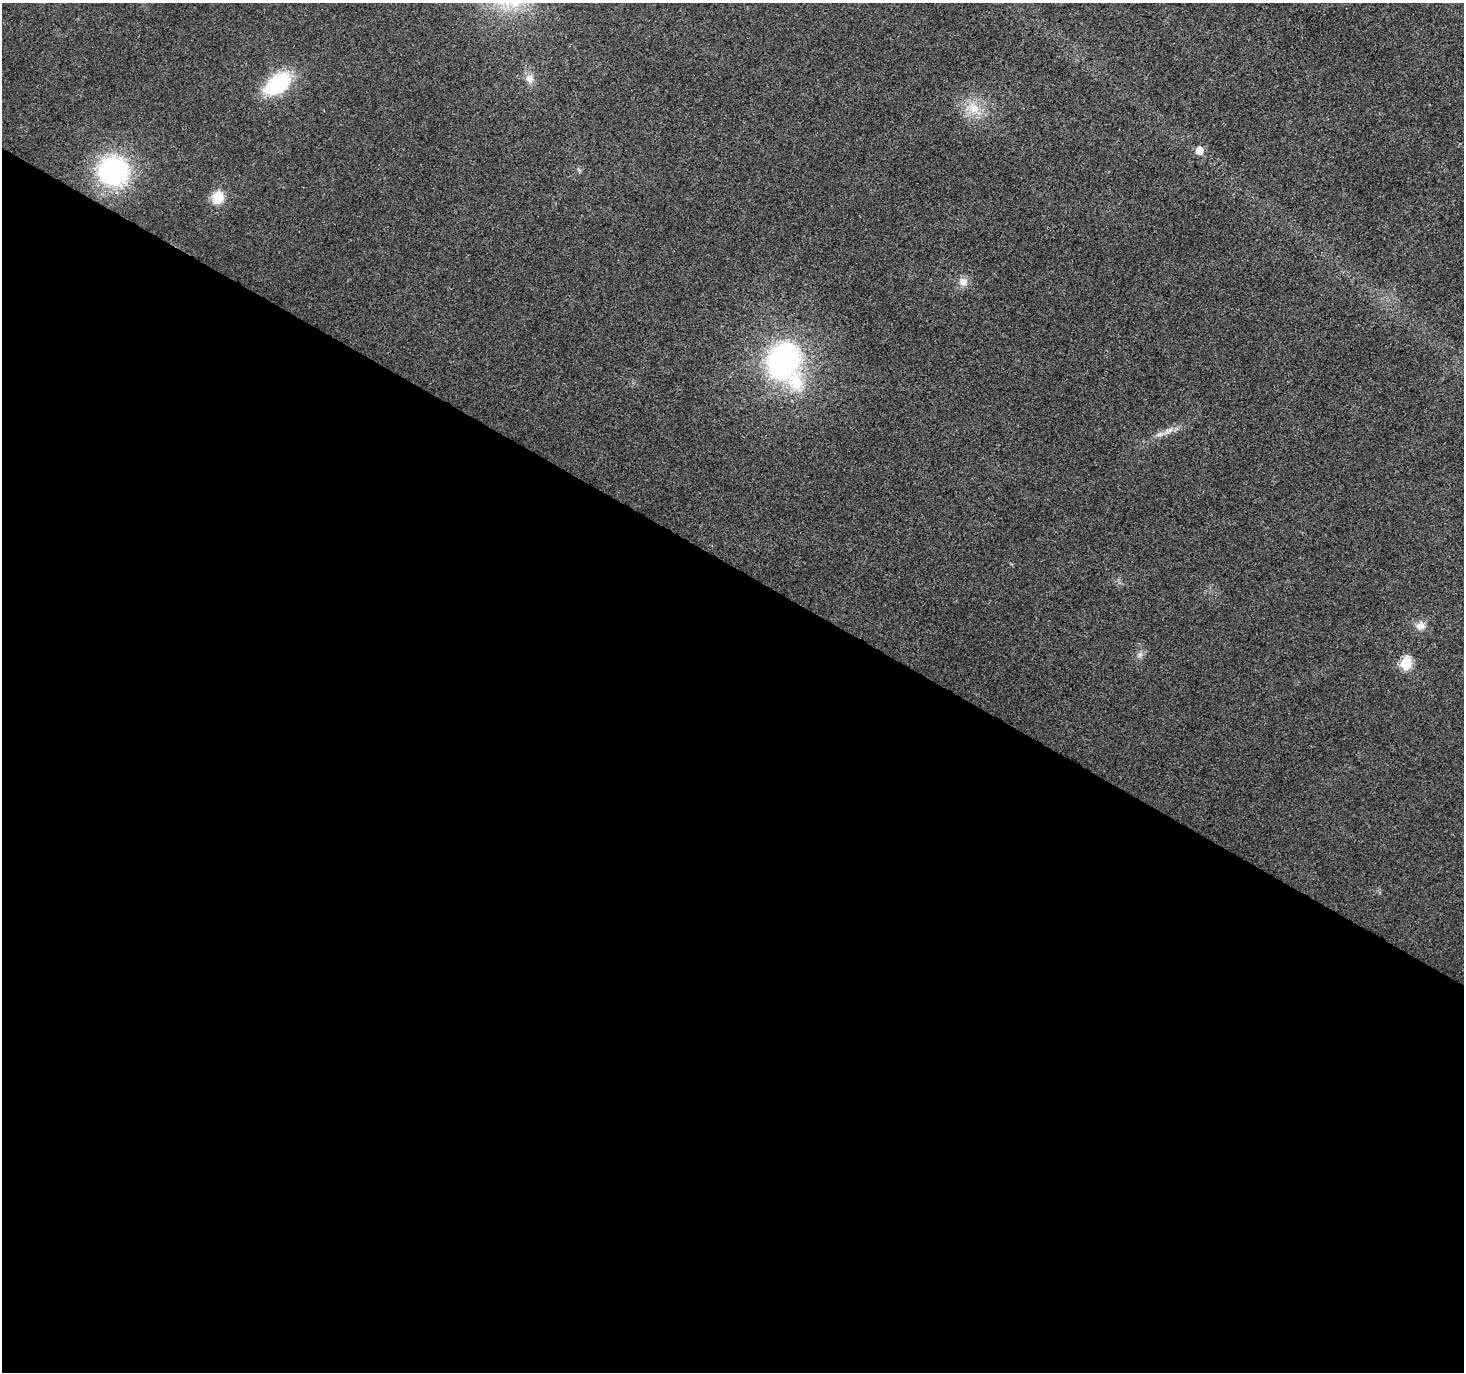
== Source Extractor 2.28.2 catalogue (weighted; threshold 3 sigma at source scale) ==
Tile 14 of 4 x 4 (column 2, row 4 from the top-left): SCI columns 1463-2924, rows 193-1562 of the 5854 x 5930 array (HDU 1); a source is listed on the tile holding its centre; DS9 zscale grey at full resolution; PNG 1466 x 1374 px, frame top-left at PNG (2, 3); no overlay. Shown black and unused: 59% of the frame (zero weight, under 3 of 4 exposures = <1% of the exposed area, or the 3 px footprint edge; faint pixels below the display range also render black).
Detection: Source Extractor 2.28.2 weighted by HDU 2 'WHT'; one run over the whole footprint, this tile lists its part. Background 0.00409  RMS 0.0024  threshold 0.0107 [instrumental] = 3 sigma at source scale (4.5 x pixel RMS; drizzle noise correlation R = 1.50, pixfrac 1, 0.0396/0.0396 arcsec/px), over >= 5 px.
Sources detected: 13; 1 inside a brighter listed object's ellipse — not listed separately; the other 12 listed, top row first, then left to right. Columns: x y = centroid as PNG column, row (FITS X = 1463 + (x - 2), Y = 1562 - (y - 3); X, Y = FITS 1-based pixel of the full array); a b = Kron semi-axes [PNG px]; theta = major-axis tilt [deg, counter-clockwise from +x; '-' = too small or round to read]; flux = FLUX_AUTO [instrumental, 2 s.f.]
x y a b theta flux
530 79 12 12 - 1.8
278 84 23 14 37 23
974 108 23 14 -47 5.5
1199 150 6 6 - 3.4
113 171 22 21 - 47
218 197 17 14 66 4.2
963 282 12 11 - 1.8
784 362 42 31 -72 61
1169 431 18 4 34 1.6
1420 626 13 11 2 2.1
1140 655 8 5 60 0.73
1406 664 6 6 - 23